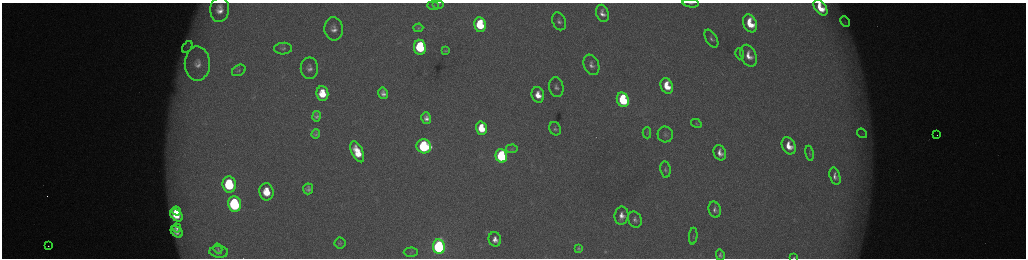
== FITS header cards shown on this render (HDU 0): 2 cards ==
NAXIS1  =                 2048 /fastest changing axis
NAXIS2  =                  512 /next to fastest changing axis

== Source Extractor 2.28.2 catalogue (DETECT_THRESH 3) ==
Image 2048 x 512 px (HDU 0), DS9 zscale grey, zoomed out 1/2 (1 PNG px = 2 x 2 image px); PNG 1028 x 260 px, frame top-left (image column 1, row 511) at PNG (2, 3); each listed source drawn as its Kron ellipse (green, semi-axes under 4 px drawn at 4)
Background 173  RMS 1.9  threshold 5.81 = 3 sigma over >= 5 px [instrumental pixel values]
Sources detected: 76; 6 cannot appear on this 1/2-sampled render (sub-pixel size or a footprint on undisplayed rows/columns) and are neither listed nor drawn; the other 70 listed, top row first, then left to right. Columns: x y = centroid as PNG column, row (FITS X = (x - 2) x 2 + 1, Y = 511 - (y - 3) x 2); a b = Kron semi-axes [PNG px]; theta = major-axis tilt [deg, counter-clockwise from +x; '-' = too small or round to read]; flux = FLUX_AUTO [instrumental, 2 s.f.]
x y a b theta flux
438 3 6 3 0 550
691 3 8 3 -5 920
433 6 6 3 -4 500
820 8 9 5 -54 8900
220 10 12 9 86 5300
602 13 9 6 -68 2900
559 21 9 6 -66 1800
845 21 6 2 -65 480
750 23 9 6 -67 12000
480 25 7 6 - 23000
418 28 5 3 - 510
334 29 11 9 -84 3800
711 39 10 5 -59 1400
187 47 6 4 57 1000
420 47 7 6 - 37000
283 49 9 6 5 1300
445 51 3 2 - 340
740 54 6 4 -76 610
749 56 11 7 -66 5200
197 64 17 12 -89 7100
591 65 10 7 -68 2600
309 68 11 8 90 2700
239 70 7 5 29 930
667 86 8 6 -67 10000
556 87 10 7 -79 1900
383 93 6 5 - 2100
322 94 7 6 - 10000
538 95 8 6 -74 5800
623 100 7 6 - 42000
316 116 5 4 - 1200
426 118 6 5 - 2400
696 123 5 4 - 530
481 128 7 5 -74 12000
555 129 7 5 -68 1200
647 133 5 4 - 580
862 133 5 2 - 440
316 134 5 3 - 760
665 134 8 7 - 1500
937 135 2 1 - 490
424 146 7 7 - 59000
789 146 9 6 -63 6900
512 149 6 4 5 650
357 152 11 5 -65 10000
720 153 8 6 -67 3200
809 153 7 3 -79 620
501 156 7 5 -74 51000
665 169 8 5 -82 1100
835 176 9 5 -73 2100
229 184 8 6 -82 36000
308 189 5 5 - 1500
266 192 8 7 - 12000
235 204 8 6 -81 62000
715 210 8 6 -73 1700
177 211 5 3 - 3900
176 215 7 5 -42 10000
622 216 9 7 83 3900
635 220 8 6 -68 1700
177 228 4 3 - 1400
177 232 7 5 -38 3000
693 236 8 3 85 670
495 239 7 6 - 3300
340 243 5 5 - 770
48 246 2 2 - 2100
439 247 7 6 - 130000
579 248 4 3 - 730
218 249 5 4 - 540
219 252 9 6 -4 1300
411 252 7 4 1 700
720 255 5 4 - 1200
794 257 3 2 - 410
At the frame edge (FLAGS 8, measured only in part): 4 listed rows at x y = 438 3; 691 3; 820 8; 794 257
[6 sub-pixel or undisplayed-footprint detections neither listed nor drawn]